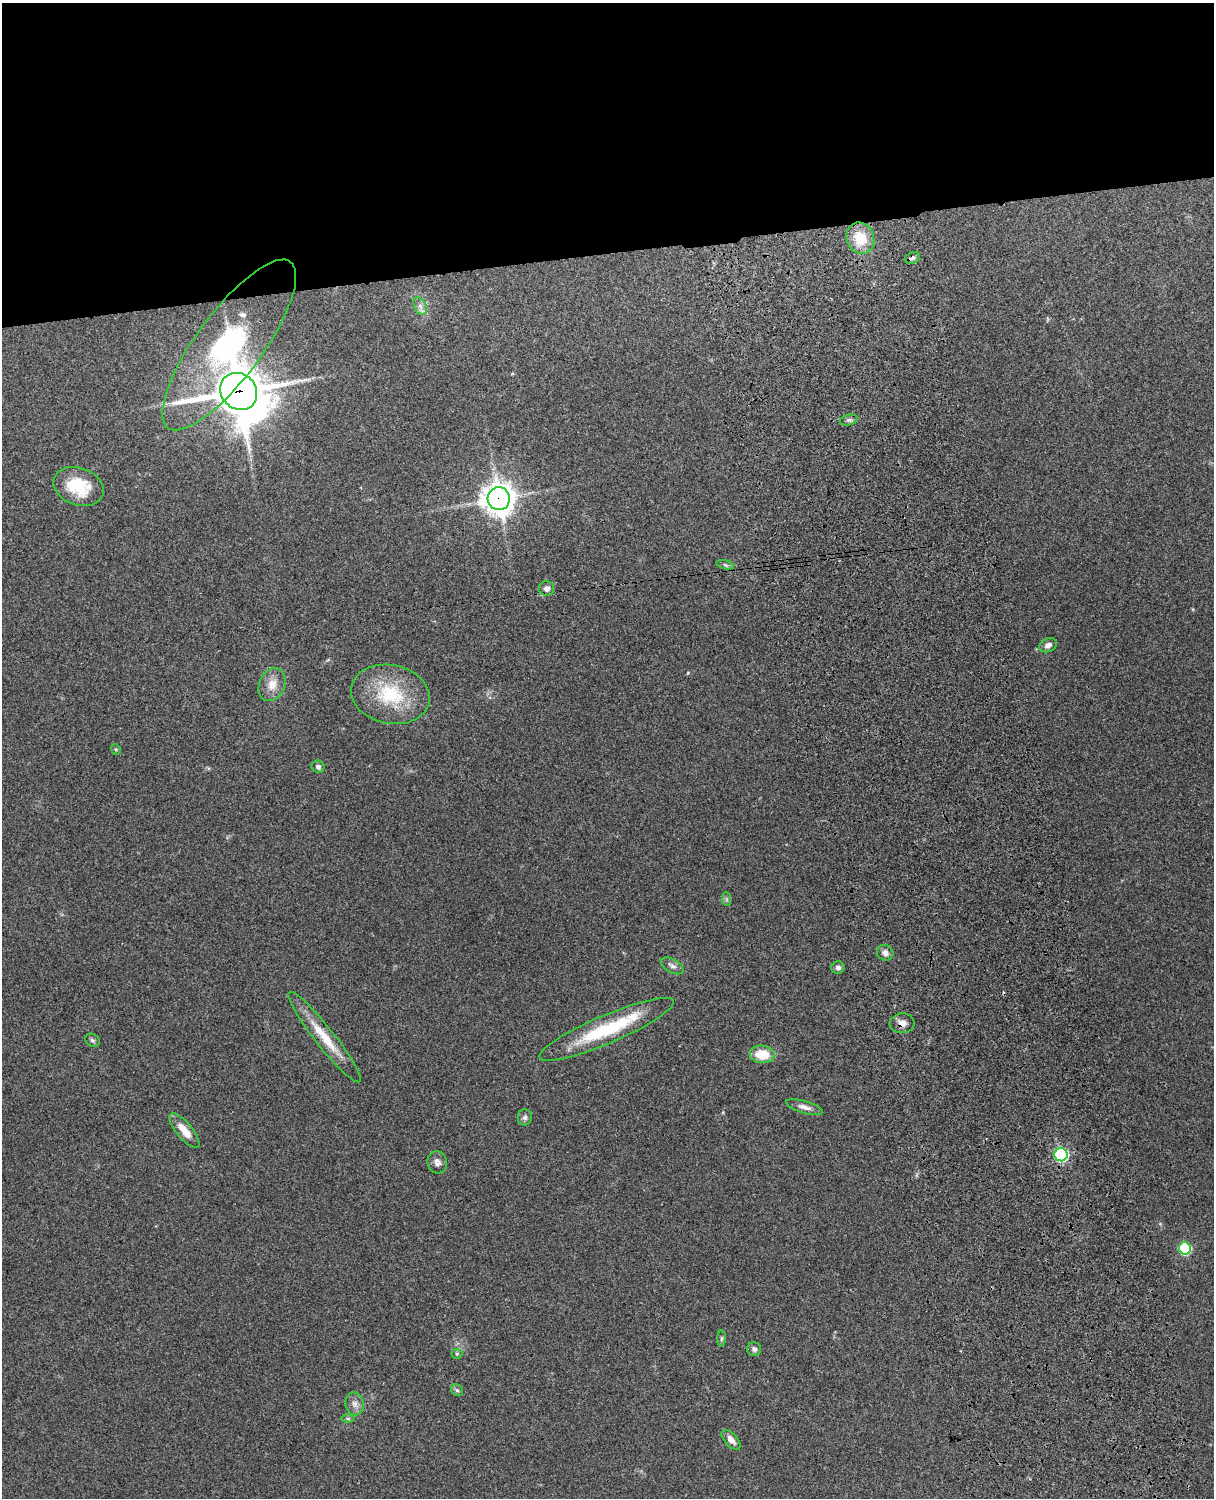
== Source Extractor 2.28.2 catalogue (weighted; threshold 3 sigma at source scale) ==
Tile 2 of 4 x 3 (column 2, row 1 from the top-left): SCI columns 1331-2542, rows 3155-4650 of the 5088 x 4927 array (HDU 1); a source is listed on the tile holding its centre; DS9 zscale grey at full resolution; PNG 1216 x 1500 px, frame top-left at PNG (2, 3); each listed source drawn as its Kron ellipse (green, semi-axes under 4 px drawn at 4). Shown black and unused: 17% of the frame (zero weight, under 3 of 4 exposures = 6% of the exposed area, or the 3 px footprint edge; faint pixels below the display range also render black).
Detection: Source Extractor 2.28.2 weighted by HDU 2 'WHT'; one run over the whole footprint, this tile lists its part. Background 0.217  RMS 0.0083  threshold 0.0375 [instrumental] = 3 sigma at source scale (4.5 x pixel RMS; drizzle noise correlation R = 1.50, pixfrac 1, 0.05/0.05 arcsec/px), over >= 5 px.
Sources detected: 39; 1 cosmic-ray / hot-pixel residue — neither listed nor drawn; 1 inside a brighter listed object's ellipse — not listed separately; the other 37 listed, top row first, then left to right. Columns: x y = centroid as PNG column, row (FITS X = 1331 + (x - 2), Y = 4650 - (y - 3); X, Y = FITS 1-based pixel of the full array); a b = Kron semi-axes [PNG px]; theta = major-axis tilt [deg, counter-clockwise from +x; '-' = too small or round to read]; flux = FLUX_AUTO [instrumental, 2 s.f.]
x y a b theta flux
860 238 16 13 -69 23
912 258 8 5 24 2.1
420 306 9 6 -61 3.3
229 345 103 33 54 180
239 391 20 17 -45 3100
849 420 9 5 14 2.1
78 486 26 18 -20 31
499 499 11 11 - 1100
725 565 9 4 -13 1.5
547 588 7 7 - 4.1
1048 645 9 6 27 4.1
272 685 17 12 65 11
390 694 40 29 -12 52
116 749 5 4 - 1.1
318 767 6 6 - 2.5
726 899 7 4 -88 1.5
885 953 8 7 - 3.7
672 966 12 6 -29 3.3
838 968 6 6 - 2.8
902 1023 12 10 4 6
607 1029 73 14 23 59
324 1037 57 9 -52 25
92 1040 8 6 -31 1.9
762 1054 12 9 -5 19
805 1107 19 6 -17 5
525 1117 8 7 - 2.5
184 1131 22 8 -51 12
1061 1155 6 6 - 110
437 1162 11 10 - 4.2
1185 1248 6 6 - 70
721 1338 8 4 89 1.3
754 1349 7 6 - 2.4
457 1354 5 5 - 1.2
457 1390 6 5 - 1.5
355 1404 11 9 -77 4.8
348 1418 6 4 0 1.5
731 1440 12 6 -48 5.5
Overlapping masked pixels (flux is a lower limit): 6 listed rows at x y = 912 258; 229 345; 239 391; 499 499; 902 1023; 1061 1155